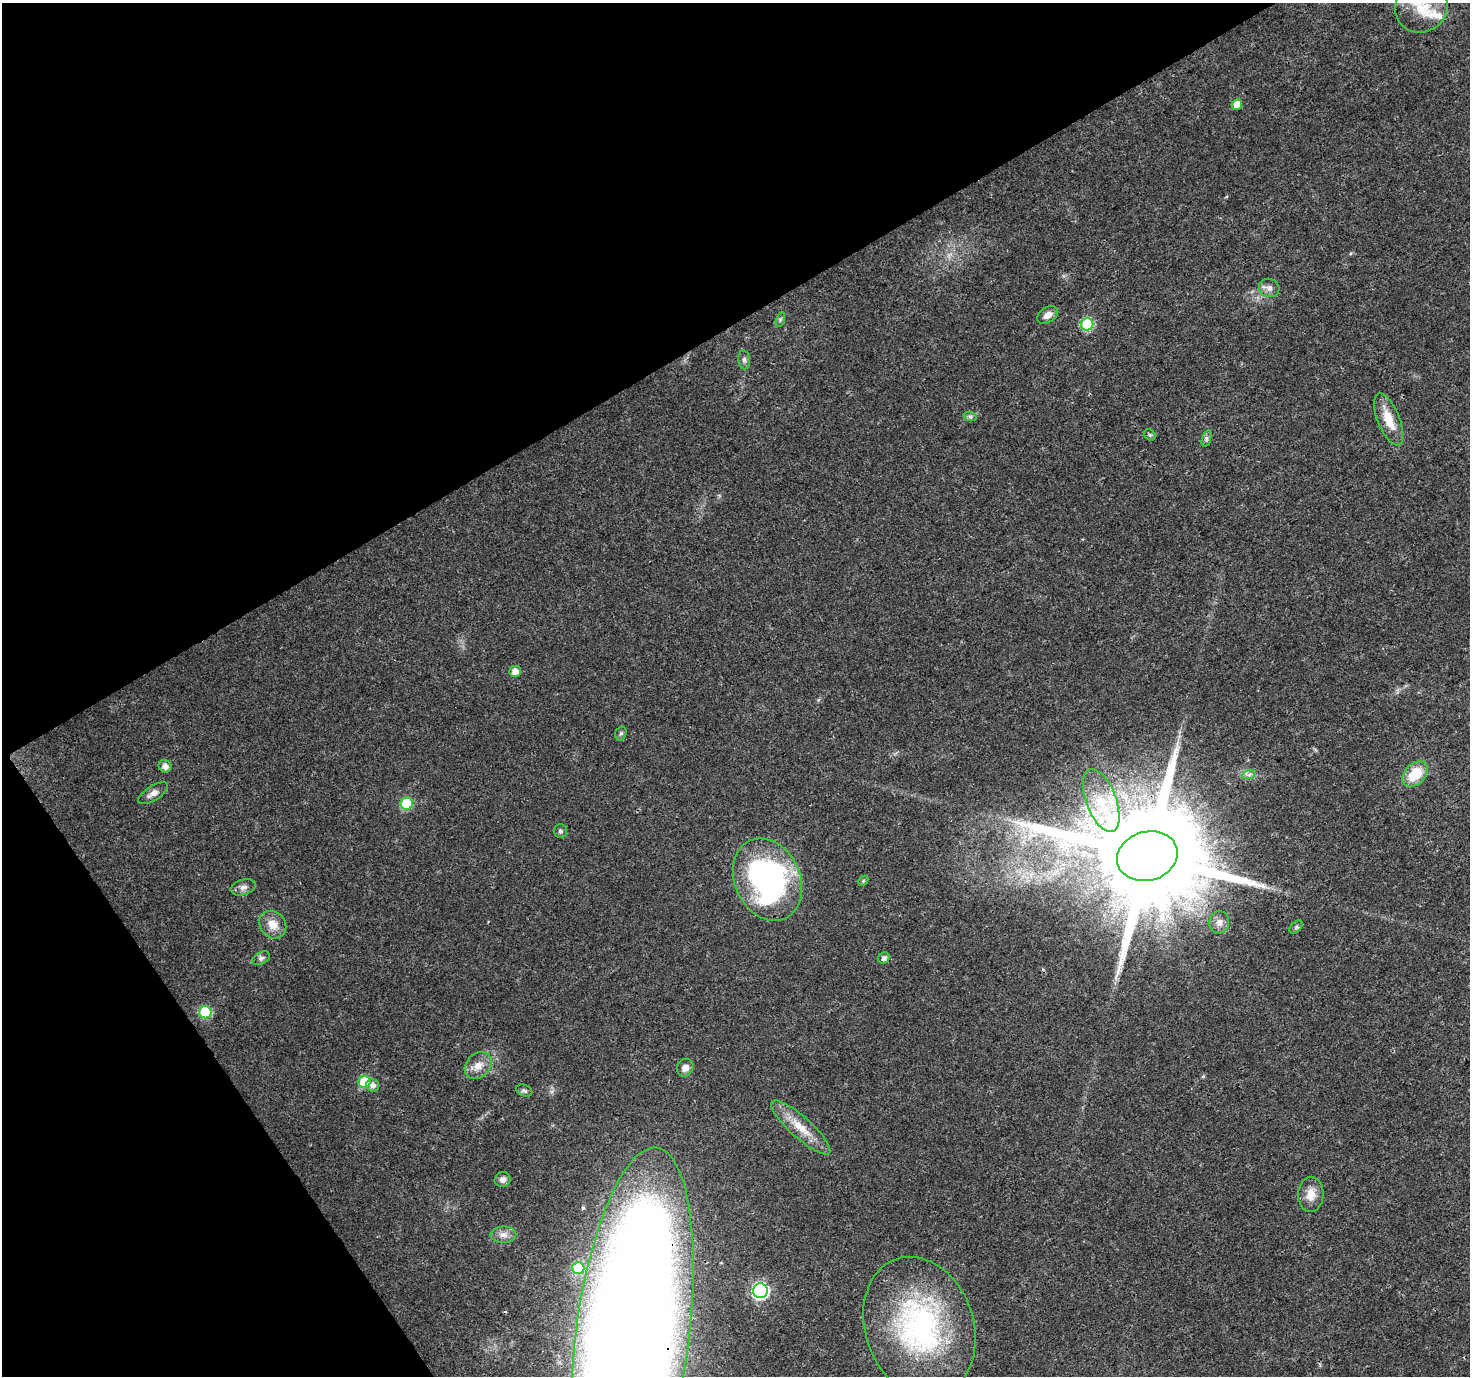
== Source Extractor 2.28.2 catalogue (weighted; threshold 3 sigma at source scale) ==
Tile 5 of 4 x 4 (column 1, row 2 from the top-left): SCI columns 8-1475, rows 2925-4298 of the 5881 x 5789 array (HDU 1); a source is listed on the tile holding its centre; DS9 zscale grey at full resolution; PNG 1472 x 1378 px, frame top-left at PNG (2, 3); each listed source drawn as its Kron ellipse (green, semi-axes under 4 px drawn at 4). Shown black and unused: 31% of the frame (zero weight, under 3 of 4 exposures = <1% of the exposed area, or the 3 px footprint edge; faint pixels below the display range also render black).
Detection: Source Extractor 2.28.2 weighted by HDU 2 'WHT'; one run over the whole footprint, this tile lists its part. Background 0.0248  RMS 0.003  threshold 0.0137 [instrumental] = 3 sigma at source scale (4.5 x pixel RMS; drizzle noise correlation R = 1.50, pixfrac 1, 0.0396/0.0396 arcsec/px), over >= 5 px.
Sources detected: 45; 1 cosmic-ray / hot-pixel residue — neither listed nor drawn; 1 inside a brighter listed object's ellipse — not listed separately; the other 43 listed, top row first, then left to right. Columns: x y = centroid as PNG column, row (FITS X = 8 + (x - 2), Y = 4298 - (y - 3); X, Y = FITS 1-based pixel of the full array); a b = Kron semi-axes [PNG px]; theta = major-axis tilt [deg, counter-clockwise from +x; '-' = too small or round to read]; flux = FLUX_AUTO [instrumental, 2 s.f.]
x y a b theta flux
1421 8 26 24 23 10
1237 105 5 5 - 3.7
1269 288 10 9 - 1.6
1048 315 11 7 32 2.3
780 320 8 3 71 0.5
1087 324 6 6 - 25
744 360 9 6 -84 0.91
970 416 7 4 -19 0.63
1389 419 28 11 -68 6.5
1150 435 6 5 - 0.49
1206 438 8 4 72 0.65
515 671 6 5 - 2.4
621 733 7 5 73 0.61
165 766 6 6 - 1.8
1249 774 7 4 20 0.77
1415 774 15 10 44 8.9
153 793 17 7 32 2
1101 800 33 15 -69 11
407 804 6 6 - 19
560 831 7 6 - 0.73
1147 856 31 24 16 11000
767 879 43 32 -65 79
863 881 6 4 45 0.4
243 887 13 7 16 1.6
1219 922 11 10 - 2.2
273 925 15 12 -50 4
1296 927 8 4 45 0.67
261 958 9 6 25 0.94
884 958 6 5 - 1.2
205 1012 6 6 - 21
478 1065 15 11 46 3.6
685 1068 9 8 - 2.2
364 1082 6 6 - 15
373 1085 6 6 - 1.3
524 1091 8 5 -22 0.68
801 1127 38 10 -42 7.1
502 1180 8 7 - 1.5
1311 1194 18 12 86 4
503 1235 13 8 1 2.2
578 1268 6 6 - 20
760 1291 7 7 - 76
919 1327 71 54 -71 70
632 1337 191 56 83 1200
Overlapping masked pixels (flux is a lower limit): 2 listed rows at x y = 1147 856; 632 1337
Isophote crosses this tile's border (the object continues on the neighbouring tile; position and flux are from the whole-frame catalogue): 2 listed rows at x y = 1421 8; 632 1337